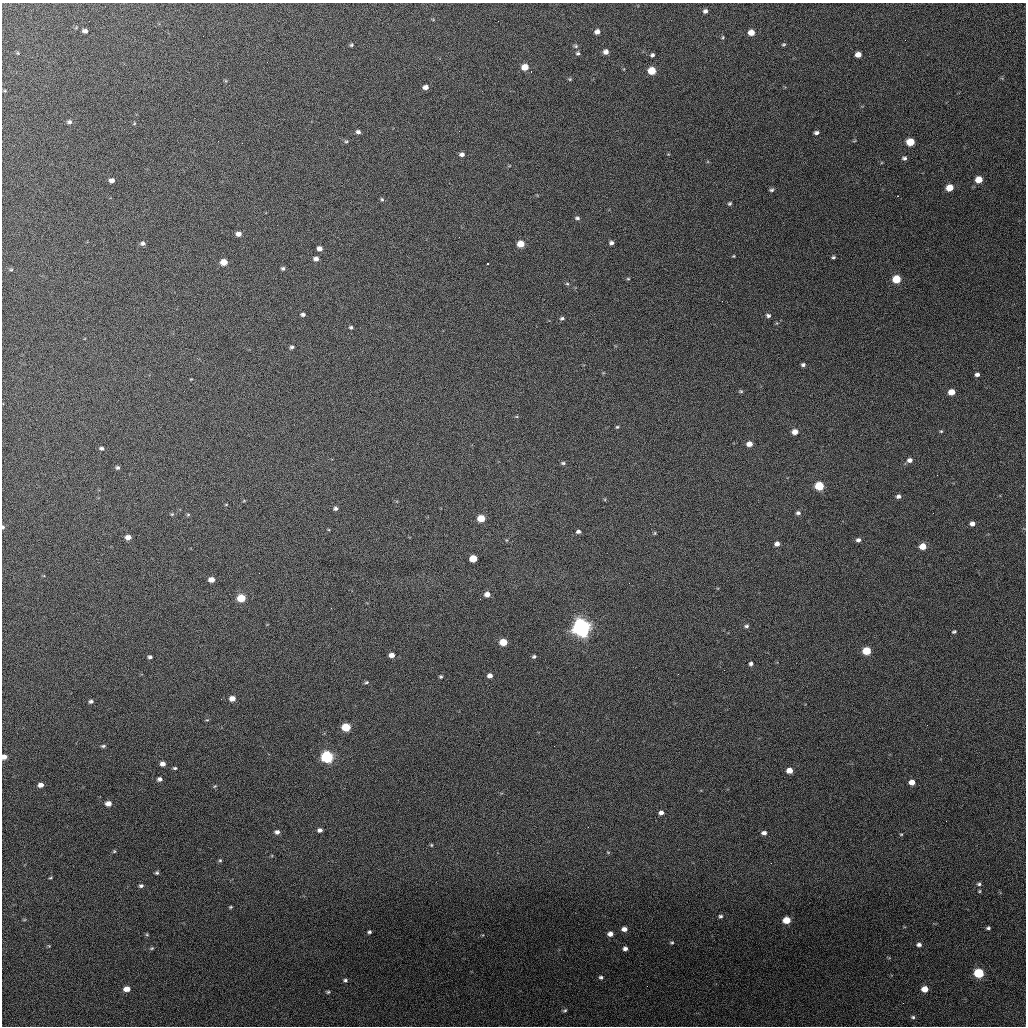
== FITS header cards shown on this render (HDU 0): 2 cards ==
NAXIS1  =                 1024 / length of data axis 1
NAXIS2  =                 1024 / length of data axis 2

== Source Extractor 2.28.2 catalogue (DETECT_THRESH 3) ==
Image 1024 x 1024 px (HDU 0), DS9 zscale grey, 1 PNG px = 1 image px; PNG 1028 x 1028 px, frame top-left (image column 1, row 1024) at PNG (2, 3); no overlay
Background 781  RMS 21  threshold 64.1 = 3 sigma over >= 5 px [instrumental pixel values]
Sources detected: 154; all 154 listed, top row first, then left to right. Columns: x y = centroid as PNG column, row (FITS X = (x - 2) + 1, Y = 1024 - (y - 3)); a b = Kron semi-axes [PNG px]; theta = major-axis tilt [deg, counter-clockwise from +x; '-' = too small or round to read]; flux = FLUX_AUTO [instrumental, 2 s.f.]
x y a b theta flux
705 11 5 5 - 4100
85 31 5 4 - 4400
597 32 5 5 - 6400
751 32 5 5 - 13000
723 37 5 3 - 1500
783 44 5 4 - 2000
351 45 5 4 - 2100
576 46 7 5 -16 2600
606 52 5 5 - 6700
18 53 5 3 - 1300
578 53 5 5 - 2700
652 55 4 4 - 3000
858 55 5 5 - 9900
525 67 6 6 - 18000
652 71 6 5 - 33000
570 79 5 5 - 1600
426 87 5 4 - 6400
5 91 5 3 - 1400
69 122 6 5 - 3300
134 123 4 4 - 1300
459 131 3 2 - 1400
358 132 5 4 - 3700
816 133 5 3 - 3800
346 141 5 4 - 2000
910 142 6 5 - 33000
462 154 5 4 - 5200
904 158 6 5 - 3200
979 179 6 5 - 19000
112 180 6 5 - 5600
950 188 6 5 - 21000
772 190 6 4 19 2800
382 199 5 4 - 2100
730 203 5 4 - 2200
577 218 6 4 -10 3000
239 234 6 5 - 7100
143 243 6 5 - 3800
611 243 5 4 - 4100
521 244 5 5 - 23000
319 248 5 5 - 6500
733 256 3 3 - 1200
833 257 4 3 - 2100
316 259 5 5 - 5300
224 262 5 5 - 18000
487 264 3 3 - 1900
283 268 5 4 - 3000
11 270 5 3 - 1700
628 279 5 3 - 1500
896 279 6 5 - 43000
567 284 6 4 -2 1800
303 314 4 3 - 3500
768 315 6 5 - 3400
562 318 5 4 - 2600
351 327 5 4 - 2200
292 347 5 4 - 2900
803 365 5 4 - 3300
977 374 5 4 - 4000
741 391 6 4 -20 1900
952 392 5 5 - 16000
617 427 4 4 - 1700
941 431 4 4 - 1500
795 432 6 5 - 11000
749 444 5 4 - 10000
102 448 6 4 -11 3100
910 460 7 5 5 5600
563 463 5 4 - 2400
117 468 5 5 - 2700
937 475 2 2 - 740
819 486 6 5 - 59000
899 496 5 4 - 4100
226 505 5 3 - 1200
335 508 5 5 - 3600
798 513 6 5 - 3600
172 514 5 4 - 1500
188 515 6 4 0 1800
481 518 6 5 - 29000
972 524 5 5 - 6000
3 527 5 3 - 2400
578 532 5 4 - 3600
655 533 4 4 - 1500
128 537 5 4 - 9000
506 540 5 3 - 1300
858 540 5 4 - 4200
777 544 5 5 - 6500
923 546 5 5 - 19000
473 558 5 5 - 36000
211 579 5 4 - 11000
629 583 2 2 - 920
487 594 5 5 - 8900
241 598 6 5 - 45000
746 626 6 5 - 3000
581 627 7 7 - 860000
954 632 5 3 - 2200
503 642 5 5 - 32000
867 651 6 5 - 42000
392 655 5 4 - 9600
150 657 4 3 - 2900
534 657 5 4 - 2700
751 664 5 5 - 3300
490 676 5 4 - 6900
441 677 4 4 - 2000
366 682 5 4 - 2200
232 698 6 5 - 11000
91 701 5 4 - 3200
346 727 6 5 - 51000
103 746 6 4 9 2500
4 757 5 4 - 8500
327 757 6 6 - 220000
163 764 5 4 - 7700
175 768 5 3 - 2000
789 770 5 4 - 14000
159 779 5 4 - 4200
912 782 5 5 - 12000
41 785 6 5 - 7100
215 786 5 4 - 1700
108 803 6 5 - 9800
661 813 5 4 - 5600
946 821 2 2 - 760
320 830 5 4 - 4800
277 832 6 5 - 5000
764 833 5 4 - 5200
901 834 4 4 - 1300
431 845 4 4 - 1400
114 851 5 4 - 1700
608 852 5 3 - 1300
220 860 5 4 - 1800
771 863 2 2 - 670
157 873 5 4 - 2400
50 878 5 2 - 1400
979 884 5 5 - 2600
141 886 5 4 - 2900
979 891 4 4 - 1500
231 907 4 3 - 1700
720 916 6 5 - 2700
24 920 6 3 19 1400
786 920 6 5 - 27000
988 928 4 3 - 2500
624 929 5 4 - 7700
369 932 4 4 - 2900
610 934 5 4 - 7900
147 935 5 3 - 1600
672 943 5 4 - 2000
919 944 6 5 - 4100
49 946 5 4 - 1300
151 948 6 4 20 2000
625 949 4 4 - 4800
979 973 6 5 - 88000
601 977 6 5 - 2700
345 980 5 5 - 2700
127 989 6 5 - 12000
925 989 5 5 - 19000
328 992 5 4 - 2000
903 1003 2 2 - 940
565 1010 6 4 28 2300
913 1017 5 4 - 2200
At the frame edge (FLAGS 8, measured only in part): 2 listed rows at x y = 3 527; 4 757